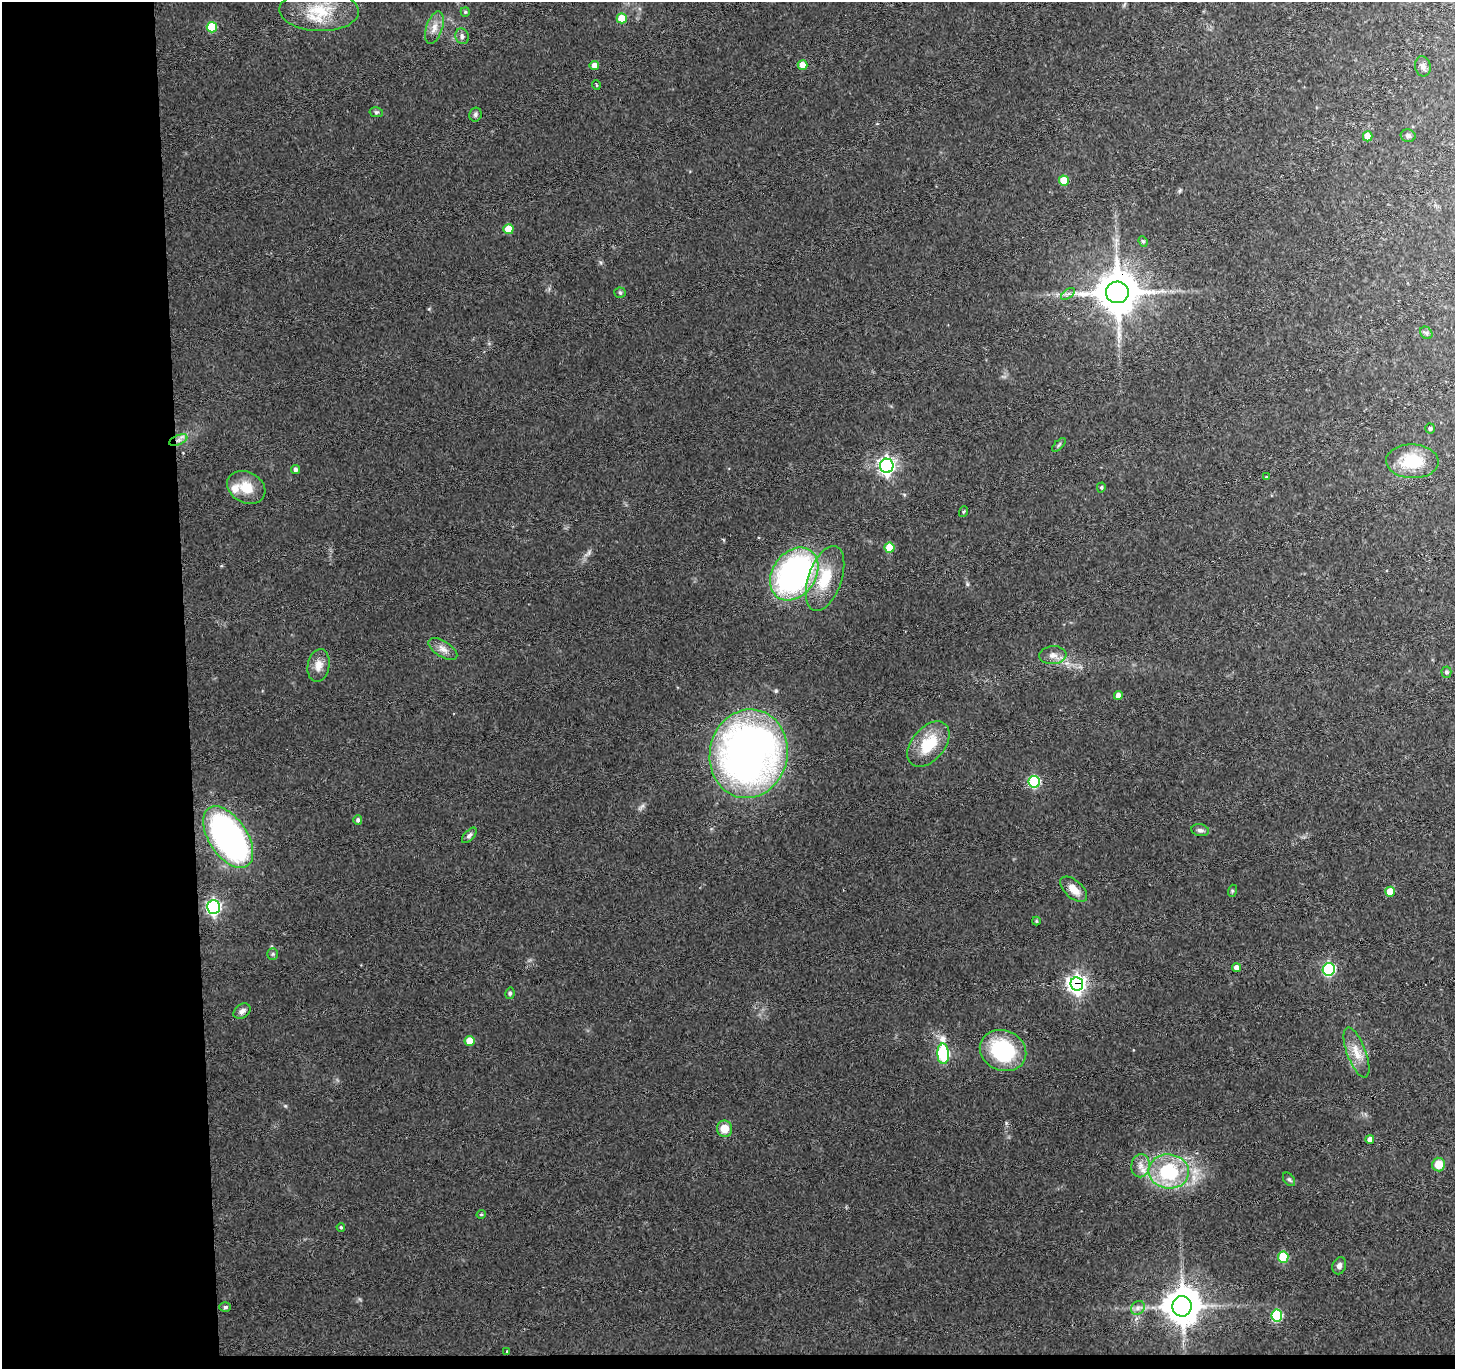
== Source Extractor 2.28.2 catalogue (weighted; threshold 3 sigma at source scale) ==
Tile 7 of 3 x 3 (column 1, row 3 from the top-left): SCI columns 1-1453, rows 113-1479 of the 4358 x 4328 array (HDU 1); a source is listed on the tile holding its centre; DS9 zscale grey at full resolution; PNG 1457 x 1371 px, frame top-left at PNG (2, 2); each listed source drawn as its Kron ellipse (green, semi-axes under 4 px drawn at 4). Shown black and unused: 14% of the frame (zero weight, under 3 of 4 exposures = <1% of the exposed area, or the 3 px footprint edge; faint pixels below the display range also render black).
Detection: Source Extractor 2.28.2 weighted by HDU 2 'WHT'; one run over the whole footprint, this tile lists its part. Background 0.0648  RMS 0.0075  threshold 0.0337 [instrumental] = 3 sigma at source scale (4.5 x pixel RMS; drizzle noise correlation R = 1.50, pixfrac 1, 0.05/0.05 arcsec/px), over >= 5 px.
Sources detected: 78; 2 inside a brighter listed object's ellipse — not listed separately; the other 76 listed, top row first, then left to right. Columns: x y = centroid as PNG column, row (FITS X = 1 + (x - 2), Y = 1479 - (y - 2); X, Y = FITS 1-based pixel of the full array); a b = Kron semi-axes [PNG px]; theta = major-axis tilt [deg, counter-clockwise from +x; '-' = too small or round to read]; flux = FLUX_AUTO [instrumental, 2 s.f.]
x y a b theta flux
319 11 40 20 -2 36
465 12 5 4 - 0.91
622 18 5 5 - 17
212 27 5 5 - 31
434 28 17 8 72 6.3
462 36 8 6 -71 2.4
594 65 5 4 - 5.5
803 65 5 4 - 8.6
1423 66 10 7 -80 3.2
596 85 5 3 - 0.6
376 112 7 5 -10 1.3
475 114 7 6 - 1.7
1368 136 5 5 - 9.4
1408 136 7 6 - 2.1
1064 181 5 5 - 17
508 229 5 5 - 15
1143 241 5 4 - 1.1
1117 292 11 11 - 3000
620 293 5 5 - 1.2
1068 294 8 4 36 1.8
1426 333 7 5 -46 1.6
1430 428 5 5 - 1.3
178 440 9 5 23 3.2
1059 445 9 3 45 1.2
1412 461 26 17 -2 31
887 466 7 7 - 270
295 470 4 4 - 2.5
1266 477 3 2 - 0.49
246 487 20 15 -28 15
1101 487 5 4 - 1
963 512 5 3 - 0.75
889 548 5 5 - 17
794 574 28 21 54 210
825 578 34 16 71 28
443 649 16 7 -33 5.1
1053 655 13 9 5 5.2
318 665 16 11 79 7
1446 672 5 5 - 1.8
1118 695 4 4 - 4.2
928 744 26 16 49 27
749 754 44 39 78 440
1034 782 6 5 - 69
358 820 5 4 - 2.1
1200 830 9 6 -10 2.2
469 835 9 5 47 2
228 837 35 19 -56 210
1074 889 16 8 -42 9.3
1232 891 6 4 73 0.94
1390 892 5 5 - 13
214 907 7 6 - 160
1036 921 4 4 - 0.8
273 954 6 5 - 1.2
1237 968 4 4 - 5.4
1329 969 6 6 - 94
1077 984 7 6 - 380
510 993 6 4 77 1.4
242 1011 9 7 35 3.3
470 1041 5 5 - 12
1003 1051 24 20 -23 62
1356 1052 26 9 -69 11
943 1054 10 6 -87 73
724 1129 8 7 - 9.4
1370 1139 4 4 - 4.4
1439 1165 7 6 - 12
1141 1166 12 9 80 5.6
1169 1171 20 17 -5 50
1289 1179 7 5 -53 1.4
481 1214 4 4 - 1.1
341 1227 4 3 - 0.84
1283 1257 5 5 - 33
1339 1266 9 6 68 2.9
1182 1306 10 9 - 1800
225 1307 6 5 - 1.3
1138 1308 7 6 - 2.6
1277 1316 6 5 - 58
507 1351 4 3 - 0.56
Overlapping masked pixels (flux is a lower limit): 3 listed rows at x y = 1117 292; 178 440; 1077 984